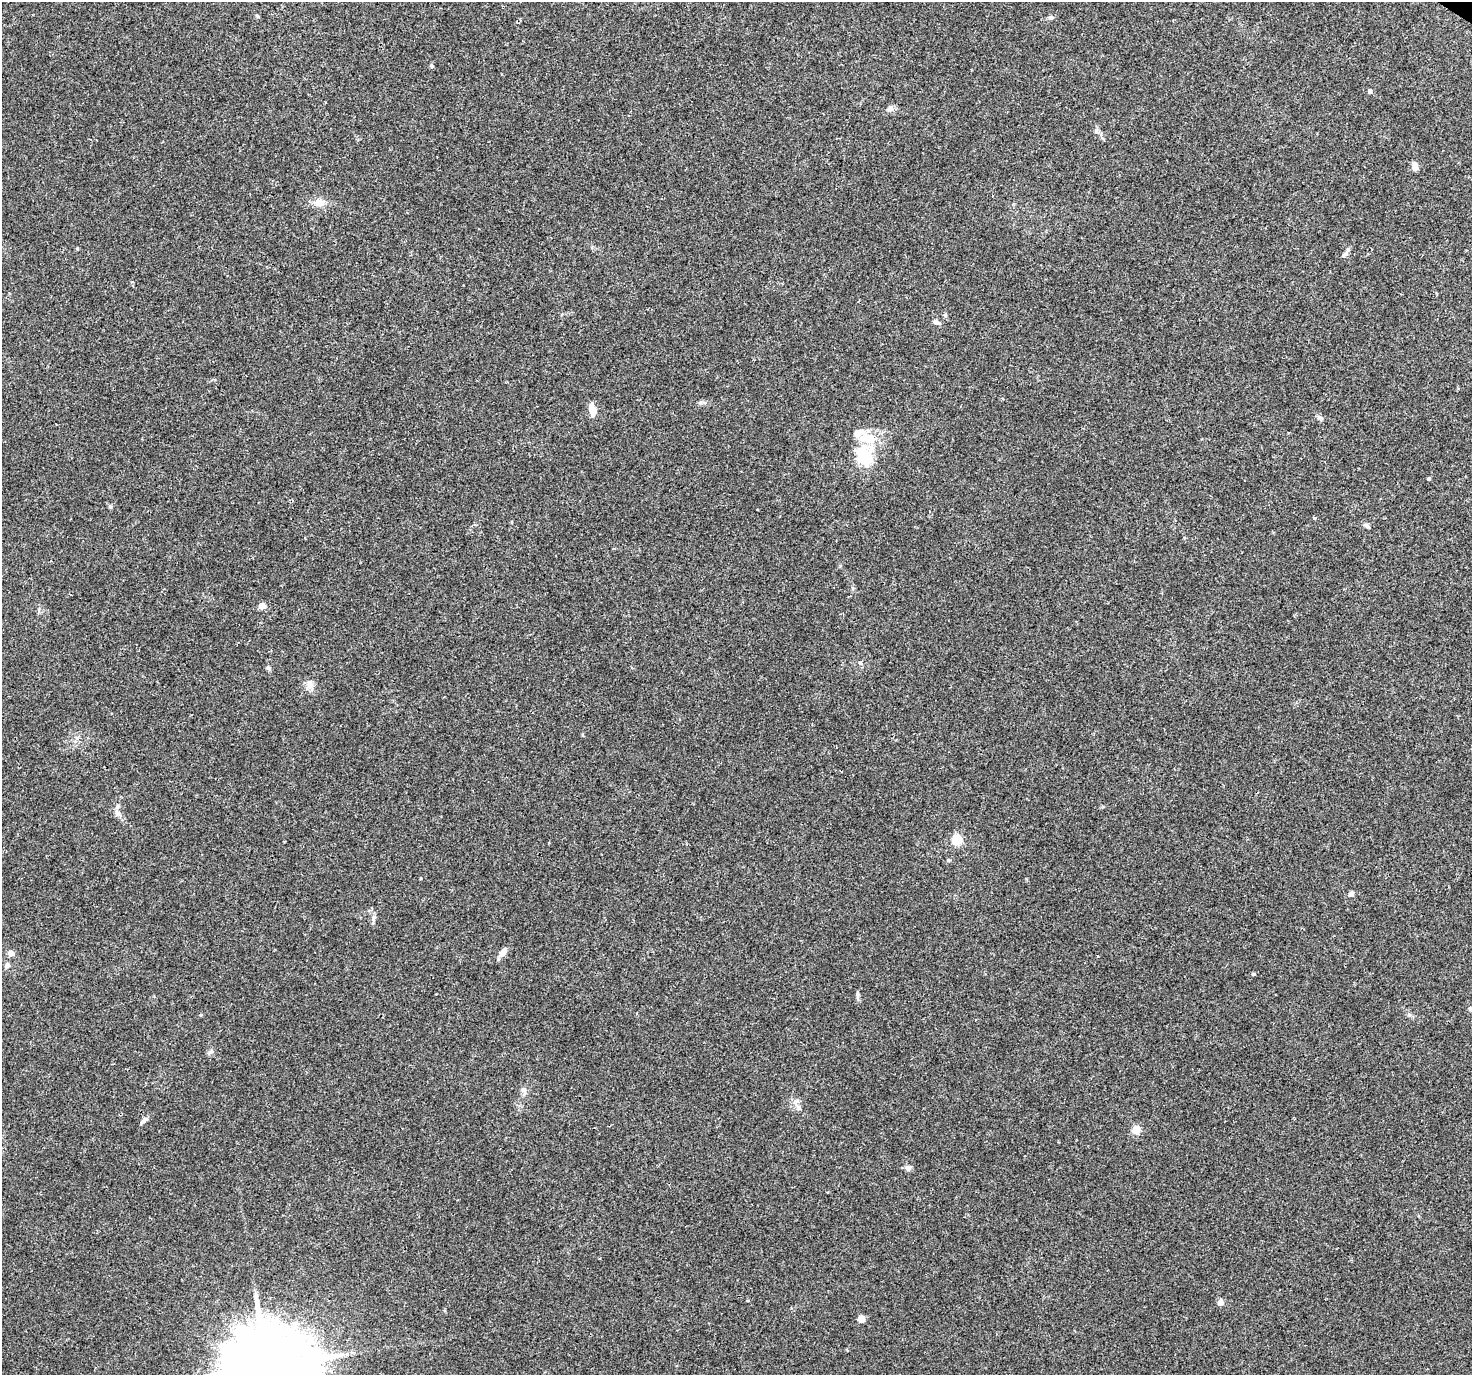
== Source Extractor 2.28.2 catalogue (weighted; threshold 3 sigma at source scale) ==
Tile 10 of 4 x 4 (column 2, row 3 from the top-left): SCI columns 1505-2974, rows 1608-2980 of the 5958 x 6028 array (HDU 1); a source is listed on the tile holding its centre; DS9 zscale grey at full resolution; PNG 1474 x 1377 px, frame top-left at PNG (2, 2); no overlay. Shown black and unused: <1% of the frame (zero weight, under 3 of 4 exposures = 5% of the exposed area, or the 3 px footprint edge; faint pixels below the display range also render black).
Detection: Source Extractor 2.28.2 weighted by HDU 2 'WHT'; one run over the whole footprint, this tile lists its part. Background 0.016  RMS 0.0026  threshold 0.0118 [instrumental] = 3 sigma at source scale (4.5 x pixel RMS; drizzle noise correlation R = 1.50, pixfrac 1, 0.0396/0.0396 arcsec/px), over >= 5 px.
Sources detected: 41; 1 inside a brighter listed object's ellipse — not listed separately; the other 40 listed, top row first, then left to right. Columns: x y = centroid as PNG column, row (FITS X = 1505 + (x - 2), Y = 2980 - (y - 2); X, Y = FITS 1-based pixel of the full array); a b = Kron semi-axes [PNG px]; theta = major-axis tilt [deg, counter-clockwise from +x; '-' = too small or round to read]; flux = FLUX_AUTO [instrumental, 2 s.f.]
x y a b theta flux
257 16 6 4 -44 0.33
1051 17 8 5 7 0.58
432 66 5 4 - 0.38
1370 91 6 5 - 0.47
890 108 8 8 - 0.89
1096 130 7 4 90 0.51
1415 167 9 6 -86 1.6
319 202 14 10 -4 2.5
1345 254 9 4 54 0.69
945 315 6 5 - 0.45
936 322 9 6 -20 0.84
592 410 13 7 -82 2.8
1319 417 7 4 19 0.47
867 438 25 15 -11 6
865 457 7 6 - 50
1429 479 3 3 - 0.45
110 506 6 5 - 0.44
1314 518 4 3 - 0.27
1367 526 7 5 -47 0.61
262 606 5 4 - 3.7
860 663 6 5 - 0.45
268 668 7 5 -66 0.51
309 685 15 9 77 1.6
117 806 6 4 89 0.52
957 840 5 5 - 16
948 860 5 4 - 0.37
1351 894 6 5 - 1
503 952 11 7 50 1.7
11 953 8 7 - 1
7 965 7 7 - 0.74
1253 974 5 4 - 0.36
1470 1009 6 4 -44 0.39
524 1091 12 7 -71 1
798 1106 10 4 -35 0.75
144 1120 13 4 45 0.77
1136 1130 6 6 - 3.8
908 1168 8 6 -17 0.98
1221 1302 5 4 - 2.4
861 1319 5 4 - 4.6
267 1366 22 20 3 3900
Isophote crosses this tile's border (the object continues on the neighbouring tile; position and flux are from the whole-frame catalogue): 1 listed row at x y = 267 1366
Unlisted compact peaks at least as high as the median listed source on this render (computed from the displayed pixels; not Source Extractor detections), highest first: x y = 857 994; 701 402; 1409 1015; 201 1015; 210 1052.